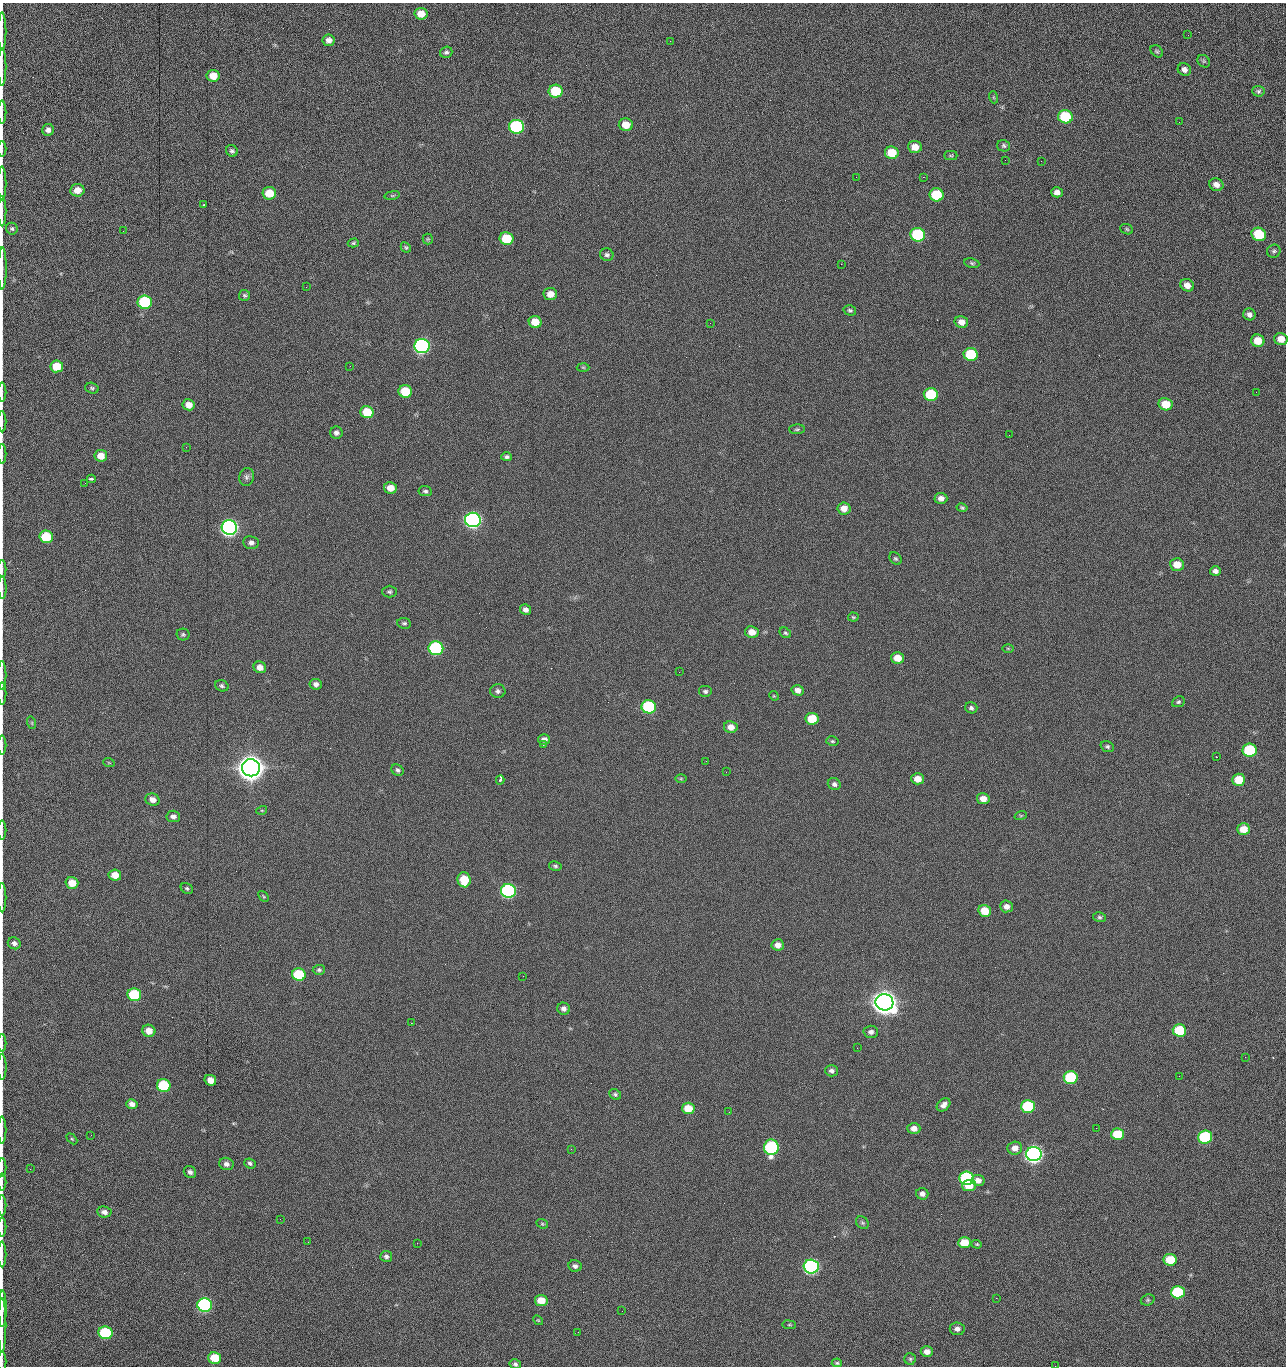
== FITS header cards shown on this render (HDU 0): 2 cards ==
NAXIS1  =                 1284 /fastest changing axis
NAXIS2  =                 1364 /next to fastest changing axis

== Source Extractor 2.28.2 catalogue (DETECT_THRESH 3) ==
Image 1284 x 1364 px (HDU 0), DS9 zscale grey, 1 PNG px = 1 image px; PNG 1288 x 1368 px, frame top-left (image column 1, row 1364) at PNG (2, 3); each listed source drawn as its Kron ellipse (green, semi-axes under 4 px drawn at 4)
Background 151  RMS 15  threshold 45.2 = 3 sigma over >= 5 px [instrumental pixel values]
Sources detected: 247; all 247 listed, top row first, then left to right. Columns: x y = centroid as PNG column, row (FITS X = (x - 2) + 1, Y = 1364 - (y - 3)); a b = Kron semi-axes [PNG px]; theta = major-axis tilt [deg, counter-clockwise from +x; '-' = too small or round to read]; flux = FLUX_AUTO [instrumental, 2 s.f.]
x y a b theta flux
421 14 6 6 - 1.2e+04
2 31 19 2 90 3.8e+03
1188 35 2 2 - 8.3e+02
329 40 6 6 - 5.3e+03
670 41 3 2 - 1.6e+03
1157 51 7 5 -44 1.7e+03
446 52 6 5 - 2.4e+03
1204 61 7 5 -46 1.8e+03
2 67 19 2 90 3.7e+03
1184 70 7 6 - 4.1e+03
213 76 6 6 - 1.3e+04
556 91 7 6 - 4.0e+04
1258 91 6 5 - 2.1e+03
993 97 6 4 -71 1.1e+03
2 112 11 2 90 2.0e+03
1065 117 7 6 - 5.9e+04
1179 122 3 2 - 8.2e+02
626 125 7 6 - 1.4e+04
516 127 7 7 - 1.6e+05
48 130 6 6 - 4.4e+03
1004 146 6 5 - 2.0e+03
915 147 7 6 - 1.1e+04
2 149 7 2 90 1.1e+03
232 151 6 5 - 2.2e+03
892 153 7 6 - 2.7e+04
951 155 6 4 0 1.5e+03
1005 160 3 2 - 7.6e+02
1041 161 3 2 - 1.2e+03
856 177 2 2 - 1.5e+03
923 177 2 2 - 2.0e+04
2 183 17 2 90 3.1e+03
1216 185 7 6 - 6.5e+03
77 190 7 6 - 1.0e+04
1057 192 6 5 - 5.3e+03
269 193 7 6 - 1.9e+04
392 195 8 4 8 1.4e+03
936 195 7 6 - 5.0e+04
204 205 3 2 - 3.1e+03
2 211 15 2 90 3.0e+03
12 229 6 6 - 2.0e+03
1127 229 6 5 - 1.5e+03
123 231 2 2 - 2.5e+03
1259 234 7 6 - 4.2e+04
918 235 7 7 - 1.0e+05
428 239 5 5 - 1.4e+03
507 239 7 6 - 3.9e+04
353 243 5 4 - 1.5e+03
406 247 5 4 - 1.5e+03
1274 251 7 6 - 2.2e+03
607 255 7 6 - 2.7e+03
972 263 7 5 -11 1.8e+03
841 264 2 2 - 1.9e+04
2 268 21 3 90 4.5e+03
1187 285 7 6 - 7.6e+03
306 287 2 2 - 5.6e+02
550 294 7 6 - 9.0e+03
245 295 5 5 - 1.9e+03
145 302 7 7 - 9.8e+04
850 310 6 5 - 1.9e+03
1249 314 6 6 - 4.1e+03
535 322 6 6 - 1.5e+04
961 322 7 5 -12 7.2e+03
710 323 2 2 - 2.3e+03
1281 339 7 6 - 1.0e+04
1258 341 6 6 - 1.6e+04
422 346 7 7 - 2.9e+05
971 354 7 6 - 5.6e+04
57 366 6 6 - 2.4e+04
350 366 3 2 - 1.8e+03
583 367 6 4 -2 1.3e+03
92 388 7 5 -18 1.9e+03
405 391 7 6 - 3.5e+04
2 392 9 2 90 1.5e+03
1256 392 2 2 - 1.0e+03
931 394 7 6 - 5.8e+04
1165 404 7 6 - 1.8e+04
189 405 6 5 - 8.2e+03
367 412 7 6 - 2.8e+04
2 422 11 2 90 1.7e+03
797 429 8 5 2 1.8e+03
336 433 6 6 - 3.5e+03
1009 435 3 2 - 7.7e+02
186 447 3 2 - 2.1e+03
2 454 10 2 90 1.7e+03
101 456 6 6 - 1.2e+04
506 457 5 4 - 2.3e+03
247 477 9 7 76 3.2e+03
91 479 4 3 - 3.7e+03
85 483 2 2 - 6.2e+02
390 488 6 5 - 9.6e+03
425 491 7 5 -7 2.2e+03
941 498 6 5 - 5.6e+03
844 508 6 6 - 8.5e+03
962 508 5 4 - 1.5e+03
473 520 8 7 - 5.0e+05
229 528 8 7 - 5.4e+05
46 537 7 6 - 4.0e+04
251 543 7 6 - 4.2e+03
896 559 7 5 -42 1.9e+03
1177 565 7 6 - 1.3e+04
2 569 9 2 90 1.6e+03
1215 571 5 4 - 3.6e+03
2 588 11 2 -89 2.1e+03
389 592 7 6 - 2.2e+03
525 610 5 5 - 3.9e+03
853 617 5 4 - 1.3e+03
404 623 7 5 -7 2.0e+03
752 632 7 6 - 9.9e+03
785 633 6 5 - 1.7e+03
183 635 6 6 - 1.8e+03
436 648 7 7 - 1.5e+05
1008 648 5 3 - 9.4e+02
898 658 6 6 - 1.3e+04
260 667 6 5 - 7.1e+03
679 672 2 2 - 1.5e+03
2 675 14 2 90 2.5e+03
316 684 6 5 - 4.0e+03
222 686 7 5 -20 2.0e+03
798 690 6 5 - 5.6e+03
498 691 8 6 -1 3.1e+03
705 691 7 6 - 2.5e+03
2 693 11 2 90 2.0e+03
774 696 5 4 - 9.1e+02
1178 702 6 5 - 1.9e+03
649 707 7 6 - 9.2e+04
971 708 6 5 - 2.4e+03
812 719 6 6 - 2.6e+04
32 723 6 4 -72 1.5e+03
731 727 7 6 - 7.4e+03
544 739 6 5 - 4.3e+03
832 741 6 4 -13 1.5e+03
2 745 9 2 90 1.6e+03
543 745 2 2 - 2.4e+03
1107 746 7 5 -20 1.9e+03
1250 750 7 6 - 7.5e+04
1216 757 2 2 - 5.7e+02
706 761 2 2 - 1.4e+03
109 763 6 3 -19 8.9e+02
251 768 9 8 - 2.2e+06
398 770 6 5 - 2.6e+03
726 772 2 2 - 1.8e+03
681 779 6 4 0 1.3e+03
918 779 6 5 - 1.0e+04
500 780 4 3 - 2.7e+03
1239 780 6 6 - 2.4e+04
834 784 7 6 - 3.3e+03
983 799 6 5 - 7.6e+03
152 800 7 6 - 6.7e+03
262 810 5 3 - 1.0e+03
1021 815 6 4 19 1.2e+03
173 816 7 5 -6 3.9e+03
1244 829 6 6 - 1.5e+04
2 830 9 2 90 1.7e+03
555 866 6 4 -10 1.9e+03
115 875 6 5 - 1.2e+04
464 880 7 6 - 2.6e+04
72 883 6 6 - 1.5e+04
187 888 6 5 - 1.8e+03
508 891 7 7 - 2.4e+05
264 896 6 4 -46 1.2e+03
2 897 15 2 90 2.4e+03
1006 906 6 6 - 5.5e+03
985 911 6 6 - 1.8e+04
1099 917 6 5 - 1.9e+03
14 943 6 5 - 3.9e+03
778 945 6 5 - 6.0e+03
319 970 6 5 - 2.1e+03
299 975 7 6 - 6.0e+04
523 976 2 2 - 1.3e+03
134 995 7 6 - 7.3e+04
884 1002 9 8 - 1.8e+06
563 1009 6 6 - 4.2e+03
411 1023 2 2 - 3.6e+03
1179 1030 7 6 - 4.7e+04
149 1031 6 6 - 1.0e+04
871 1032 7 6 - 4.0e+03
2 1043 9 2 90 1.5e+03
857 1048 2 2 - 9.3e+02
1245 1057 3 2 - 1.3e+03
2 1067 13 2 -90 2.6e+03
831 1071 6 5 - 3.4e+03
1179 1076 2 2 - 1.8e+03
1071 1077 7 6 - 8.6e+04
210 1080 6 5 - 8.7e+03
164 1086 7 6 - 6.3e+04
615 1094 6 5 - 2.0e+03
132 1104 6 5 - 4.9e+03
944 1105 7 5 43 4.4e+03
1028 1106 7 6 - 7.1e+04
688 1108 6 5 - 2.0e+04
729 1112 2 2 - 6.9e+02
914 1128 6 5 - 6.9e+03
1096 1128 2 2 - 4.4e+02
2 1130 13 2 90 2.1e+03
1117 1134 6 6 - 3.0e+04
91 1135 2 2 - 1.6e+03
1205 1137 7 6 - 9.7e+04
72 1139 6 4 -44 1.3e+03
771 1147 7 7 - 1.4e+05
1015 1148 7 6 - 7.7e+03
571 1149 3 2 - 8.1e+02
1034 1154 8 7 - 6.3e+05
250 1163 6 5 - 2.2e+03
226 1164 7 6 - 4.6e+03
2 1168 9 2 90 1.4e+03
30 1169 2 2 - 1.8e+03
190 1172 6 5 - 3.4e+03
967 1178 7 6 - 1.5e+05
978 1180 6 5 - 6.5e+03
2 1182 8 2 90 1.0e+03
969 1186 7 5 5 1.7e+04
922 1194 6 6 - 4.4e+03
2 1205 10 2 90 1.8e+03
104 1212 7 5 -8 4.1e+03
280 1219 2 2 - 1.4e+03
862 1223 7 5 -44 2.1e+03
542 1224 6 4 -21 1.3e+03
2 1227 9 2 90 1.6e+03
308 1242 3 2 - 1.1e+03
964 1242 6 5 - 1.9e+04
417 1243 2 2 - 3.7e+03
977 1244 5 4 - 1.3e+03
2 1254 13 2 90 2.5e+03
386 1256 6 5 - 2.6e+03
1170 1260 7 6 - 2.6e+04
575 1266 7 5 -11 3.3e+03
811 1266 7 7 - 3.0e+05
1178 1292 7 6 - 7.7e+04
996 1298 3 2 - 2.0e+03
541 1300 6 5 - 1.7e+04
1148 1300 7 5 20 1.9e+03
205 1305 7 7 - 2.3e+05
2 1308 18 3 90 5.5e+03
622 1311 2 2 - 4.5e+02
538 1320 5 4 - 1.2e+03
2 1325 27 2 90 6.0e+03
789 1325 7 3 -7 1.3e+03
957 1329 7 6 - 4.4e+03
578 1332 2 2 - 2.3e+03
105 1333 7 6 - 9.0e+04
927 1352 6 5 - 6.4e+03
215 1358 6 6 - 2.9e+04
910 1359 6 6 - 1.8e+03
2 1361 10 2 90 1.3e+03
837 1363 5 4 - 1.4e+03
515 1364 6 5 - 2.5e+03
1055 1366 2 2 - 1.5e+03
At the frame edge (FLAGS 8, measured only in part): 32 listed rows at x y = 2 31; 2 67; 2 112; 2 149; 2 183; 2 211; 2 268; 1281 339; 2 392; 2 422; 2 454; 2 569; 2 588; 2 675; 2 693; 2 745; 2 830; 2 897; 14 943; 2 1043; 2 1067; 2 1130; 2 1168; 2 1182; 2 1205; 2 1227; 2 1254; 2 1308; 2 1325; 2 1361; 515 1364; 1055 1366

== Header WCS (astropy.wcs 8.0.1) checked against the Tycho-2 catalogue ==
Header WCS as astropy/WCSLIB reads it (CRVAL/CRPIX/CD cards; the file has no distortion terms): RA---TAN/DEC--TAN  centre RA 15:41:40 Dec +52:00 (235.42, +51.99 deg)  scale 1.26 arcsec/px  FOV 26.9' x 28.5'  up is +92 deg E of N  parity flipped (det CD > 0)
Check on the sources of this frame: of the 60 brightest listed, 10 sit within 2.0 arcsec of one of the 11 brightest Tycho-2 stars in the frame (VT <= 12.29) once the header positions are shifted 0.56 arcsec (0.34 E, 0.45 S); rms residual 0.96 arcsec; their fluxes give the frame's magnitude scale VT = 25.23 - 2.5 log10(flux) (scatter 0.08 mag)
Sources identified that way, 10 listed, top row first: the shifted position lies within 2.0 arcsec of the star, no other Tycho-2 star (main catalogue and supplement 1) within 4.0 arcsec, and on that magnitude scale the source's flux lands within +1.5 / -3 mag of the star's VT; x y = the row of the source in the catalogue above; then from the Tycho-2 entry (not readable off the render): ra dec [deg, ICRS J2000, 3 dp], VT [Tycho-2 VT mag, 2 dp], TYC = Tycho-2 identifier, HIP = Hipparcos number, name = IAU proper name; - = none
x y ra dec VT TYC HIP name
422 346 235.614 +52.064 11.61 3489-1132-1 - -
473 520 235.514 +52.049 11.19 3489-1407-1 - -
229 528 235.515 +52.133 11.12 3489-1380-1 - -
251 768 235.378 +52.130 9.31 3489-1322-1 76850 -
508 891 235.303 +52.042 11.52 3489-958-1 - -
884 1002 235.232 +51.912 9.59 3489-824-1 - -
1034 1154 235.143 +51.862 10.97 3489-1016-1 - -
967 1178 235.131 +51.886 12.29 3489-908-1 - -
811 1266 235.084 +51.941 11.45 3489-1346-1 - -
205 1305 235.075 +52.152 11.74 3489-912-1 - -